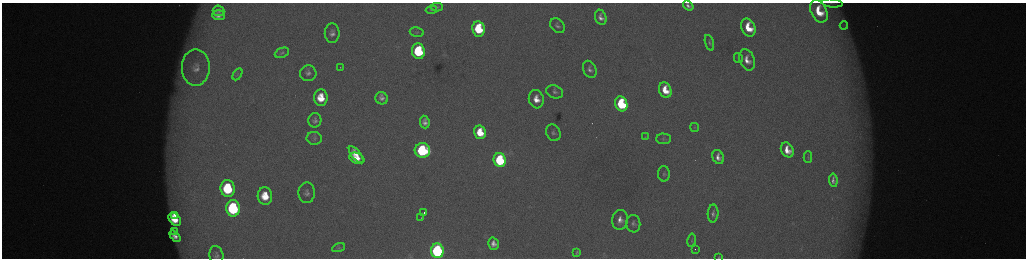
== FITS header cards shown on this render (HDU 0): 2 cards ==
NAXIS1  =                 2048 /fastest changing axis
NAXIS2  =                  512 /next to fastest changing axis

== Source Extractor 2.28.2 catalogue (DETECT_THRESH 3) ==
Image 2048 x 512 px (HDU 0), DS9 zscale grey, zoomed out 1/2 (1 PNG px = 2 x 2 image px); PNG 1028 x 260 px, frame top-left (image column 1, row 511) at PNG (2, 3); each listed source drawn as its Kron ellipse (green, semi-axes under 4 px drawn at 4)
Background 177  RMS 2.1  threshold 6.19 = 3 sigma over >= 5 px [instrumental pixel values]
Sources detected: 75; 7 cannot appear on this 1/2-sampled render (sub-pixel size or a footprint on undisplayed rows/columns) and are neither listed nor drawn; the other 68 listed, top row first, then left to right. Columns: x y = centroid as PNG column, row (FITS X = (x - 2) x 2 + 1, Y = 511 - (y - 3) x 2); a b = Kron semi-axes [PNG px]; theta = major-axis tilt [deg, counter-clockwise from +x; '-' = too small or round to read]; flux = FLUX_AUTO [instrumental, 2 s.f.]
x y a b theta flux
832 3 11 3 -6 960
688 6 6 3 -38 1600
437 7 6 3 -1 490
431 10 5 3 - 420
219 11 6 5 - 1300
819 11 12 8 -64 12000
218 15 6 5 - 2600
601 17 8 5 -69 2700
844 25 4 3 - 470
557 26 8 6 -45 1600
748 27 9 6 -66 12000
478 29 8 6 -81 23000
417 32 7 4 -8 880
332 33 9 7 90 2500
709 43 8 4 -73 900
418 51 8 6 -83 37000
282 53 7 5 24 980
738 58 5 3 - 510
747 60 11 7 -68 5000
196 67 18 14 -89 8300
340 67 2 1 - 220
590 69 9 6 -65 2000
308 73 8 8 - 2100
237 74 6 4 59 660
665 90 8 6 -68 9700
555 92 9 6 -19 1600
321 98 8 7 - 11000
382 98 6 6 - 2200
536 99 9 7 -73 6100
621 104 7 6 - 40000
315 120 7 6 - 1600
425 122 6 5 - 2300
695 127 5 4 - 580
480 132 7 5 -76 11000
553 133 8 7 - 1600
645 137 4 3 - 370
314 138 7 6 - 1200
663 139 7 5 -2 1100
422 150 7 7 - 59000
787 150 8 6 -61 6600
356 155 10 4 -51 6100
718 157 7 5 -66 3000
808 157 6 3 -90 500
357 158 8 5 -24 6100
500 160 7 6 - 51000
664 174 7 6 - 1100
833 180 7 3 -82 1600
228 188 8 7 - 36000
307 193 10 8 89 2300
265 196 8 7 - 11000
233 208 8 7 - 62000
424 213 2 2 - 1800
713 214 9 5 87 1600
175 215 4 3 - 3300
421 218 2 1 - 270
175 219 7 5 -46 9600
620 220 10 7 83 4200
633 224 9 7 -83 1800
175 232 3 3 - 1000
175 236 7 4 -48 2700
691 240 7 3 79 640
493 244 6 5 - 3000
339 248 6 3 22 510
695 249 2 1 - 380
437 251 7 6 - 130000
577 252 3 2 - 490
216 255 9 7 -79 1700
719 257 3 3 - 340
At the frame edge (FLAGS 8, measured only in part): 4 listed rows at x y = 832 3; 688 6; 216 255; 719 257
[7 sub-pixel or undisplayed-footprint detections neither listed nor drawn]